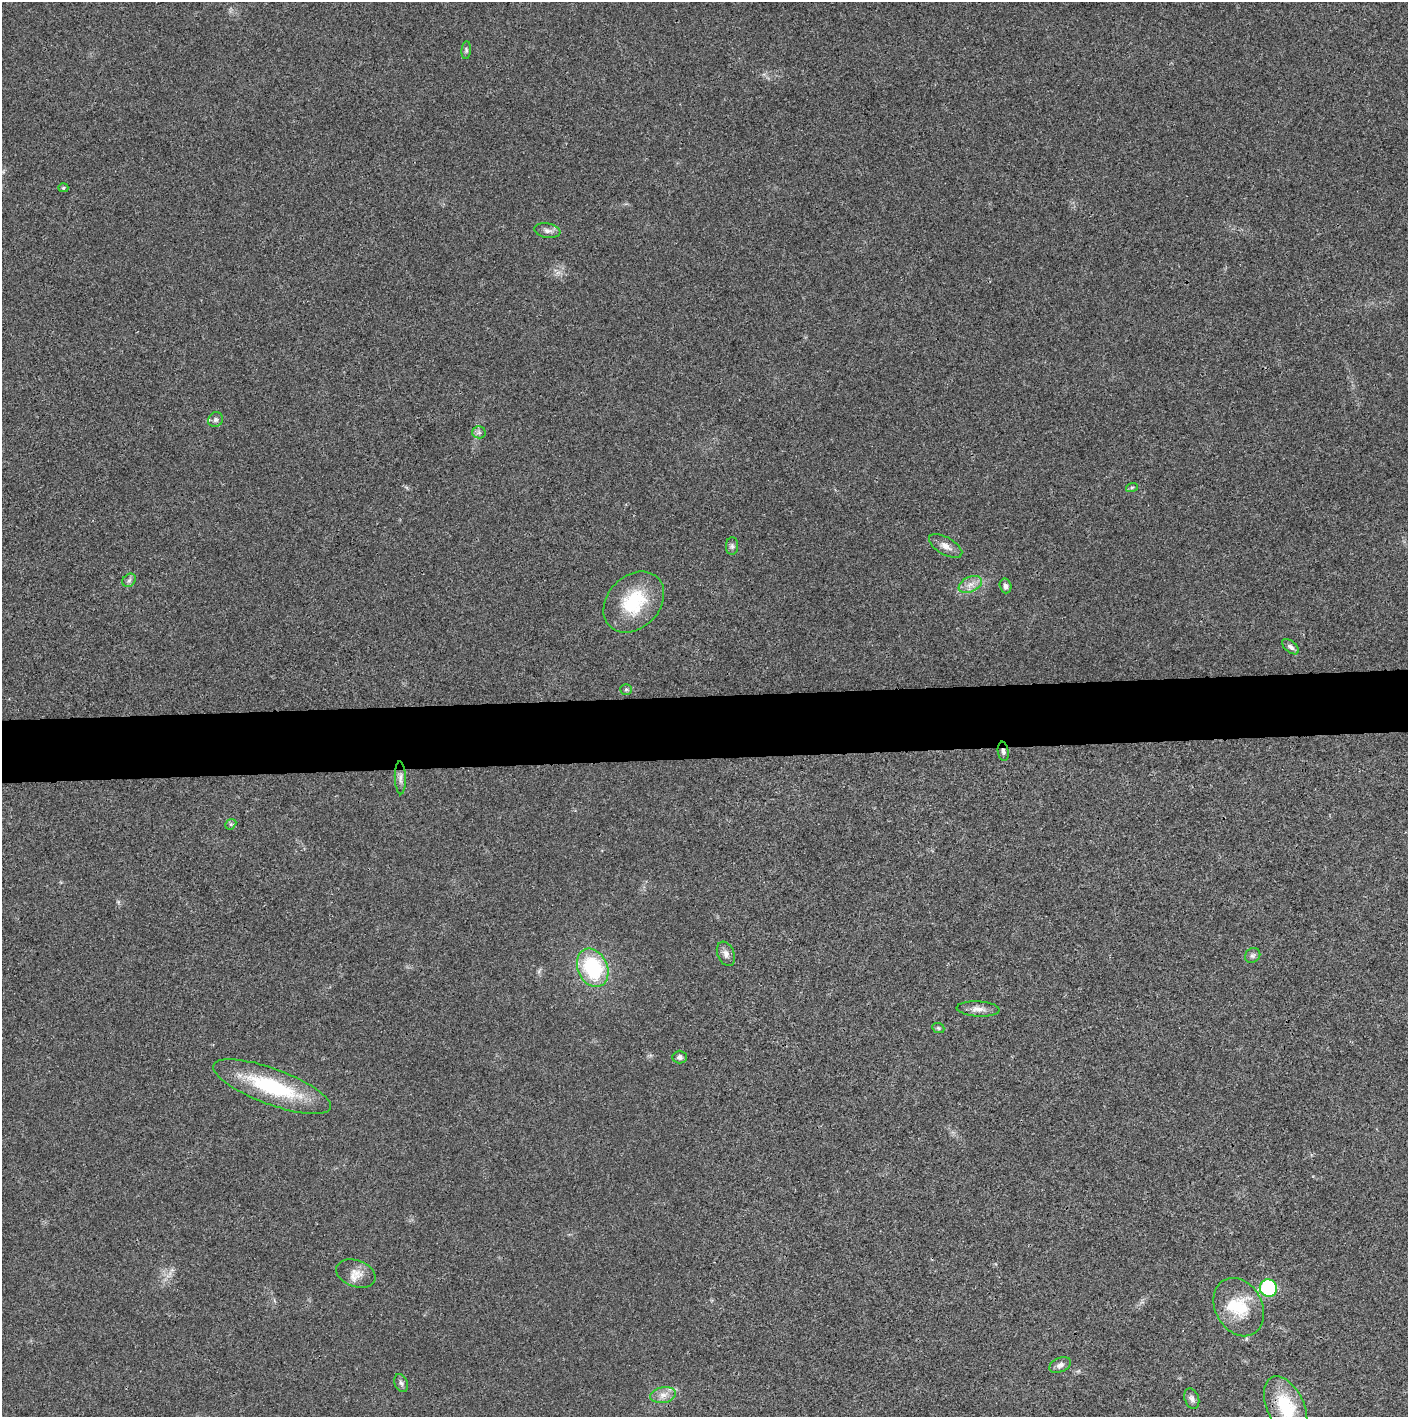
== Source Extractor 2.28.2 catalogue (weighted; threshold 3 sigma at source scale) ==
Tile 5 of 3 x 3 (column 2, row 2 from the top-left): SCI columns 1423-2828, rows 1419-2833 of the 4234 x 4247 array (HDU 1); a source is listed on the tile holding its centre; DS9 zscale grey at full resolution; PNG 1410 x 1419 px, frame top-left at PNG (2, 2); each listed source drawn as its Kron ellipse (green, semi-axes under 4 px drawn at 4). Shown black and unused: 4% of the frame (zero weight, under 3 of 4 exposures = <1% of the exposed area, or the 3 px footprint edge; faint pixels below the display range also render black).
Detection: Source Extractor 2.28.2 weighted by HDU 2 'WHT'; one run over the whole footprint, this tile lists its part. Background 0.0193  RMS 0.005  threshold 0.0224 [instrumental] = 3 sigma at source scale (4.5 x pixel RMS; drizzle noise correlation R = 1.50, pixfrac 1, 0.05/0.05 arcsec/px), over >= 5 px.
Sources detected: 33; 1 inside a brighter object's white glare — neither listed nor drawn; the other 32 listed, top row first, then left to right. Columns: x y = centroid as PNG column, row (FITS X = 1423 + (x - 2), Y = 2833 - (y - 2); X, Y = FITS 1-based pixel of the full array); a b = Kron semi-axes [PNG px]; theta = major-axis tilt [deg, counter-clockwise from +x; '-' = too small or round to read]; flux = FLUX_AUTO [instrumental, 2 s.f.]
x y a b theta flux
466 50 9 4 84 1.1
63 188 5 4 - 0.73
547 231 13 7 -9 2.4
215 420 8 7 - 1.5
479 432 6 6 - 1.3
1132 487 6 3 19 0.69
732 546 9 6 -89 1.4
946 546 18 8 -30 3.7
129 580 7 6 - 1.3
970 584 12 7 25 3.5
1006 586 7 5 -74 1.9
634 602 34 26 46 27
1290 647 10 5 -40 1.8
626 689 6 5 - 0.79
1003 751 10 5 -82 1.5
400 778 16 5 -88 2.4
231 824 6 4 43 0.81
726 954 12 8 -66 2.5
1253 955 8 7 - 1.3
593 968 20 15 -66 38
978 1009 21 7 -3 3.6
938 1028 6 4 -22 0.76
680 1057 7 6 - 1.5
272 1087 62 18 -20 41
356 1273 20 13 -20 5.9
1268 1288 8 8 - 34
1239 1307 31 23 -61 19
1060 1365 11 7 22 1.9
401 1383 9 6 -69 1.5
663 1395 13 8 10 3.7
1192 1399 10 7 -71 2
1286 1406 32 18 -65 25
Overlapping masked pixels (flux is a lower limit): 1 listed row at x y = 1003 751
Isophote crosses this tile's border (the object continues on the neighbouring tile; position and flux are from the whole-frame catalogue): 1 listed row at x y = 1286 1406